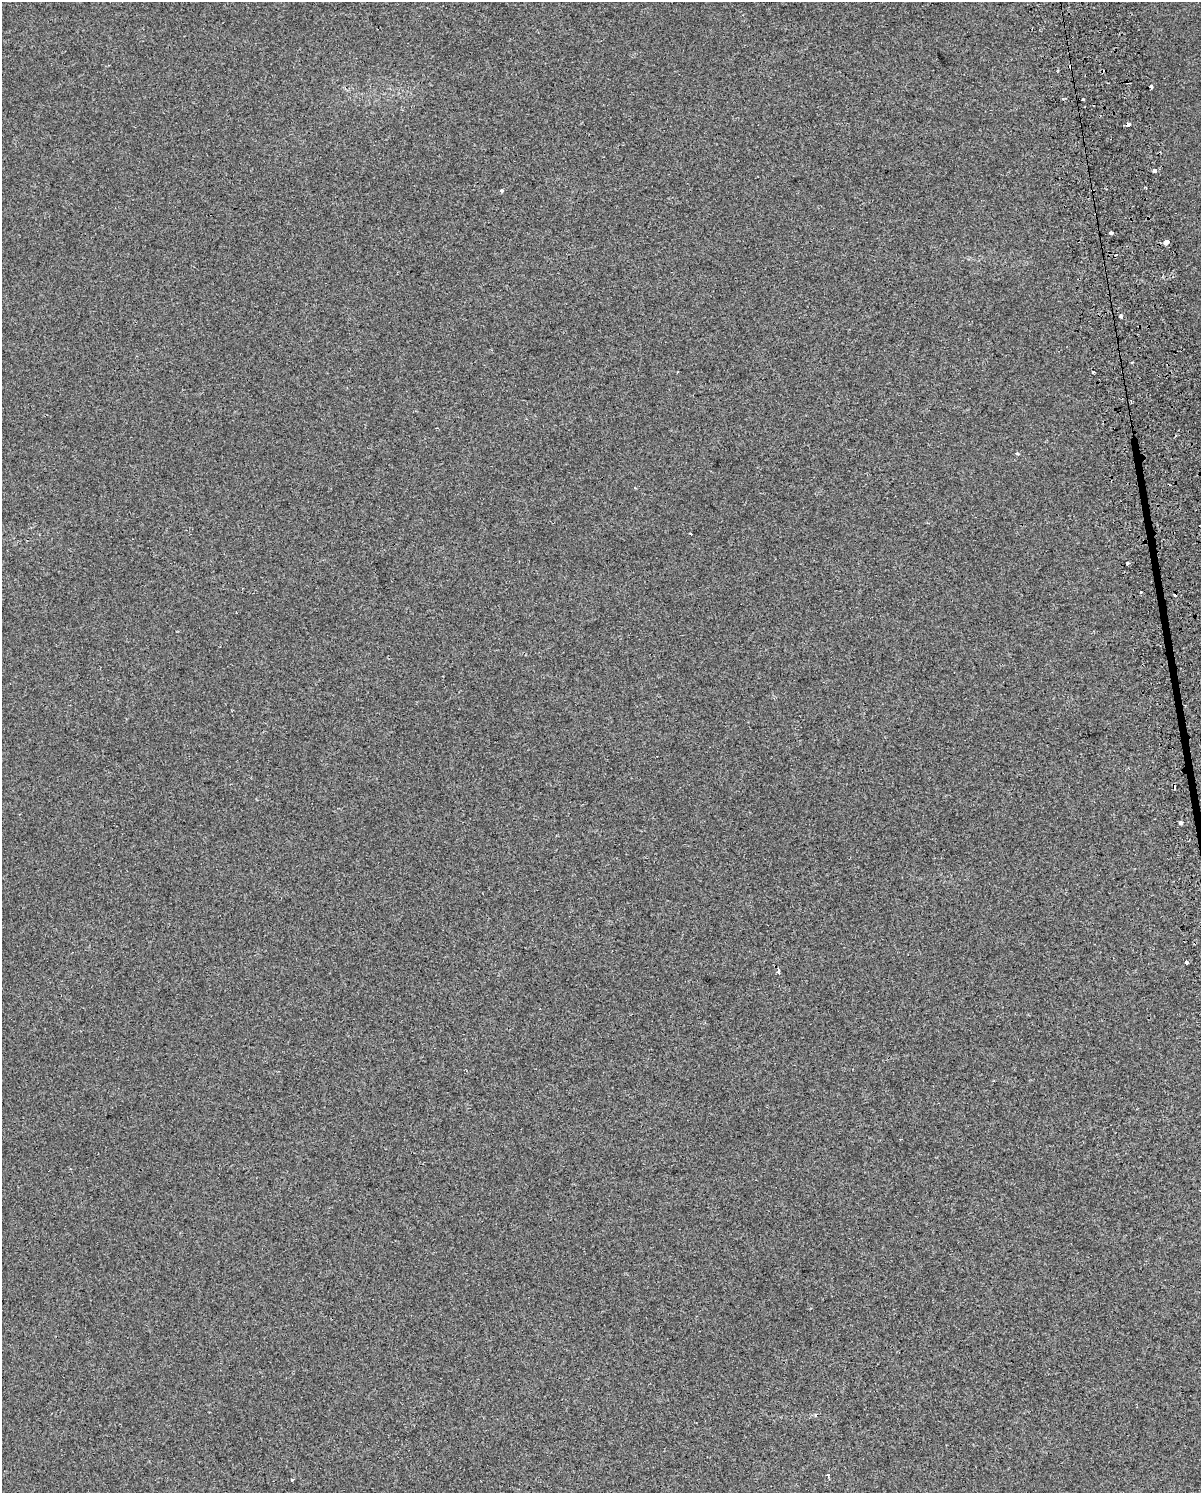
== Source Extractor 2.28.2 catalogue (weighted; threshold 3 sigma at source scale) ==
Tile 6 of 4 x 3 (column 2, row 2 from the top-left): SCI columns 1239-2437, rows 1546-3036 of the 4875 x 4627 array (HDU 1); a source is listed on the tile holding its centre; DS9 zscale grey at full resolution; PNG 1203 x 1495 px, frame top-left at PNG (2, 2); no overlay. Shown black and unused: <1% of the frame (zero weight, under 2 of 3 exposures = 3% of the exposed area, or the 3 px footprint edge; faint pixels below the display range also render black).
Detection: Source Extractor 2.28.2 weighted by HDU 2 'WHT'; one run over the whole footprint, this tile lists its part. Background 0.00321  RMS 0.0041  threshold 0.0183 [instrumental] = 3 sigma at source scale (4.5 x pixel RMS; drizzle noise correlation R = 1.50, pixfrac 1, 0.0396/0.0396 arcsec/px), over >= 5 px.
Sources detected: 26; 9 cosmic-ray / hot-pixel residue — not listed; the other 17 listed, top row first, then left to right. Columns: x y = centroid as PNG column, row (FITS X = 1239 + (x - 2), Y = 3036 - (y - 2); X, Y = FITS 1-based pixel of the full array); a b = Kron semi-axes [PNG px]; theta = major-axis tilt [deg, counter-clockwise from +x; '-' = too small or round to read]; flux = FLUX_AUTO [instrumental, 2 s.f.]
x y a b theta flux
1151 87 3 3 - 2.7
1128 124 4 3 - 2.9
1154 171 3 3 - 8.3
1146 187 3 2 - 0.41
501 190 4 3 - 0.9
1111 233 3 3 - 4.4
1166 242 4 4 - 16
1121 316 3 3 - 1.2
1093 372 3 3 - 14
1017 454 4 4 - 0.58
690 533 3 2 - 0.42
1127 563 3 3 - 0.7
1180 823 3 3 - 13
1186 963 4 3 - 3.5
778 972 3 3 - 0.96
828 1475 4 3 - 0.96
292 1479 3 3 - 1.8
Overlapping masked pixels (flux is a lower limit): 1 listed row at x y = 1128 124